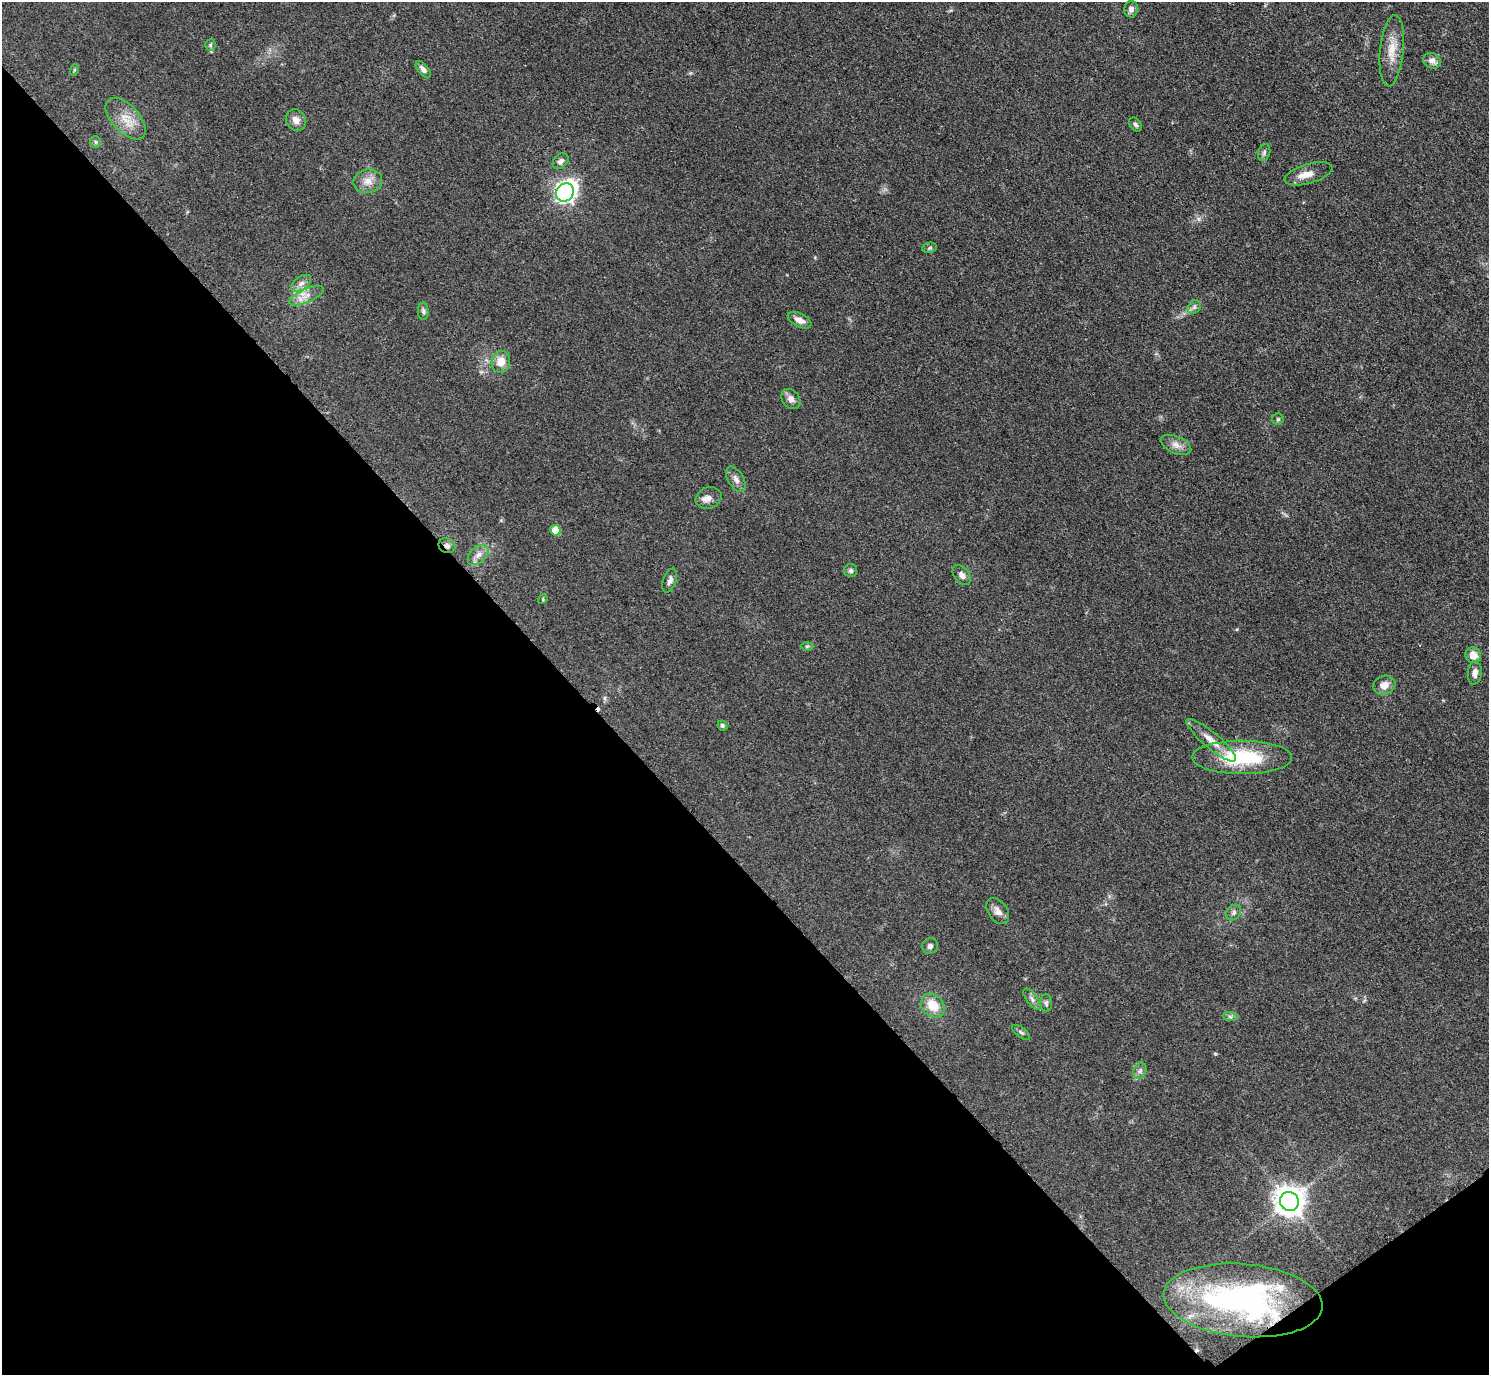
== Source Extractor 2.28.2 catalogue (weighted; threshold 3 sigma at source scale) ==
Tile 14 of 4 x 4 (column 2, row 4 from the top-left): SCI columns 1503-2989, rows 313-1685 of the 5979 x 5976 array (HDU 1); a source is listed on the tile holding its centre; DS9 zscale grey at full resolution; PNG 1491 x 1377 px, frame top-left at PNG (2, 2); each listed source drawn as its Kron ellipse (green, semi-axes under 4 px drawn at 4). Shown black and unused: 40% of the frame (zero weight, under 3 of 4 exposures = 2% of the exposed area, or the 3 px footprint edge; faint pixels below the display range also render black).
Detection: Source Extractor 2.28.2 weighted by HDU 2 'WHT'; one run over the whole footprint, this tile lists its part. Background 0.0454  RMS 0.006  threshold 0.0271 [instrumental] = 3 sigma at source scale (4.5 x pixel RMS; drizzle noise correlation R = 1.50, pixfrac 1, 0.05/0.05 arcsec/px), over >= 5 px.
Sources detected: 54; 2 cosmic-ray / hot-pixel residue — neither listed nor drawn; the other 52 listed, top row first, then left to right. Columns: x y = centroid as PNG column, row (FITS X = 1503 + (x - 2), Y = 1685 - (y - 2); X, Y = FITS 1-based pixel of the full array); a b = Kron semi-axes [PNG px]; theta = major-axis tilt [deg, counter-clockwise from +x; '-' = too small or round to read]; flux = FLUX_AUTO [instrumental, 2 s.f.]
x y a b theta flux
1131 9 8 6 86 2.3
210 45 6 5 - 1
1392 51 36 12 84 11
1432 61 9 7 -28 3
423 69 10 5 -51 2.4
74 70 6 3 72 0.57
126 119 25 13 -47 10
296 120 11 9 -56 4
1135 124 8 5 -51 1.3
96 142 6 5 - 0.98
1264 153 8 6 74 1.5
561 161 9 6 43 2.3
1308 174 25 9 17 6.6
368 181 14 12 12 6
565 192 9 8 - 270
929 248 7 5 12 1
301 283 11 6 37 2.9
306 296 18 6 24 5
1194 307 7 6 - 1.7
423 311 9 5 -88 1.5
799 320 13 6 -26 4.2
501 362 11 9 79 7.8
791 399 11 8 -50 3.5
1278 419 5 5 - 0.94
1176 445 16 8 -22 4.3
736 479 14 7 -59 3.2
708 498 13 10 23 4
555 530 5 5 - 10
447 546 8 7 - 2.4
478 555 12 8 44 4
851 571 6 6 - 1.5
962 575 11 7 -50 2.7
670 581 12 6 70 2.4
543 599 5 4 - 0.62
807 646 6 4 2 0.76
1473 655 8 7 - 6.4
1475 673 11 7 85 3.4
1384 685 11 9 19 5.1
722 726 5 4 - 1.2
1211 740 32 8 -40 8
1242 757 50 16 0 43
998 911 14 9 -54 4.2
1234 912 8 6 48 1.8
930 946 8 7 - 2
1032 999 12 5 -54 2.3
1046 1003 9 5 -89 1.3
933 1006 13 10 -49 12
1230 1017 7 4 -2 1.3
1021 1032 11 5 -38 1.4
1140 1071 8 6 69 1.9
1289 1201 10 9 - 870
1243 1300 80 36 -5 160
Overlapping masked pixels (flux is a lower limit): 2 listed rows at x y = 447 546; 1243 1300